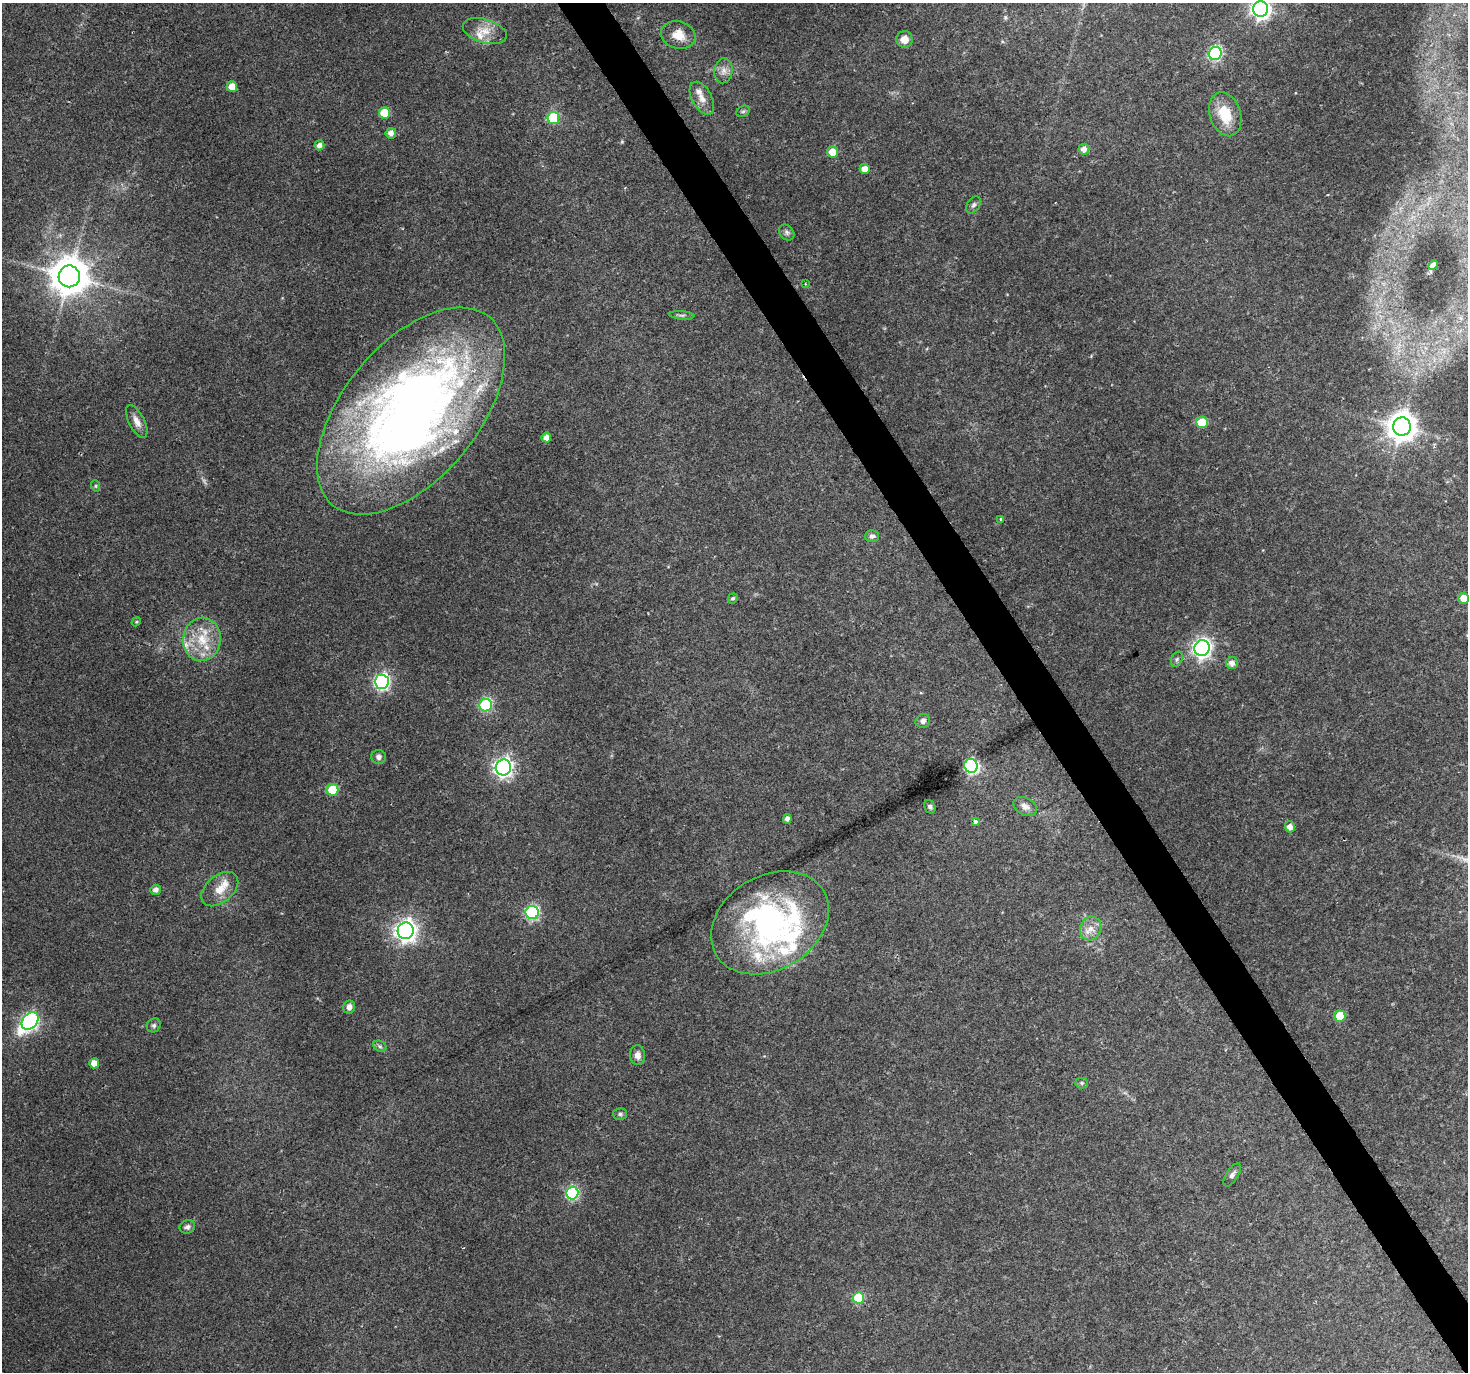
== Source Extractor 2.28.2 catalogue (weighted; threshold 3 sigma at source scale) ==
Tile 6 of 4 x 4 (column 2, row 2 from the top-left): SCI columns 1467-2932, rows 2857-4226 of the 5868 x 5773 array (HDU 1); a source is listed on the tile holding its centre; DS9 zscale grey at full resolution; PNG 1470 x 1374 px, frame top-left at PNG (2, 3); each listed source drawn as its Kron ellipse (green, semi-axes under 4 px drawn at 4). Shown black and unused: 3% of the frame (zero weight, under 2 of 3 exposures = <1% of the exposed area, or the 3 px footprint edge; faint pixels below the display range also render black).
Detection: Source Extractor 2.28.2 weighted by HDU 2 'WHT'; one run over the whole footprint, this tile lists its part. Background 0.0676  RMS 0.0065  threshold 0.0292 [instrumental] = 3 sigma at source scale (4.5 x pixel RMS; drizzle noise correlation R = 1.50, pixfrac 1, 0.0396/0.0396 arcsec/px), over >= 5 px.
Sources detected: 79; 1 too faint to see at this stretch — neither listed nor drawn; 9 inside a brighter listed object's ellipse — not listed separately; the other 69 listed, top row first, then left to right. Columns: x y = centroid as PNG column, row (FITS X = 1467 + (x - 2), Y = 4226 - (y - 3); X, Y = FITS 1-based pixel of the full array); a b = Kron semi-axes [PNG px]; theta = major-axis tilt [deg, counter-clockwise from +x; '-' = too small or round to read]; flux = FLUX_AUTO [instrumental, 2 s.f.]
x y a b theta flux
1261 9 8 7 - 290
485 31 23 11 -17 9.8
678 35 17 13 -17 10
904 39 8 8 - 6.1
1215 53 7 6 - 94
723 71 12 9 84 4.2
232 87 5 5 - 7
702 98 18 10 -61 5.8
743 111 7 5 29 1.2
384 113 5 5 - 16
1225 114 23 15 -72 18
553 118 6 6 - 37
391 133 5 5 - 3.7
319 145 5 5 - 3.1
1084 149 5 5 - 4
833 152 5 5 - 11
865 169 5 5 - 5.4
973 205 9 6 57 1.9
787 232 9 7 -47 1.8
1433 265 5 4 - 2
69 276 11 11 - 1700
805 284 3 2 - 0.51
682 315 12 3 -5 1.5
411 411 122 67 50 610
137 421 18 8 -63 5.3
1202 422 6 5 - 20
1402 427 9 9 - 950
546 437 5 5 - 4.4
96 486 5 3 - 0.81
1001 519 3 3 - 2
872 536 7 6 - 2.3
733 598 5 4 - 1.4
1464 598 5 5 - 7.6
136 622 5 3 - 0.73
202 639 22 19 81 20
1202 648 8 7 - 260
1177 659 8 5 61 1.5
1232 663 6 6 - 3.9
382 682 7 7 - 160
486 705 6 6 - 72
923 721 7 7 - 2.7
379 757 7 7 - 2.6
971 766 7 6 - 140
503 767 8 7 - 250
333 790 6 6 - 25
1025 806 12 8 -29 4.2
930 807 7 5 -64 1.6
787 819 5 4 - 2.7
975 822 4 3 - 11
1290 827 5 5 - 4.5
220 889 21 13 40 11
156 890 5 5 - 3.2
532 913 6 6 - 110
770 923 62 47 31 170
1091 928 12 10 65 5.9
406 931 8 8 - 400
349 1007 6 6 - 3.8
1340 1016 5 5 - 19
30 1021 10 7 49 180
154 1025 7 6 - 1.5
380 1046 7 5 -29 1.5
637 1055 10 7 -85 4.1
94 1063 5 5 - 7
1082 1083 6 5 - 1.2
620 1114 7 6 - 1.4
1232 1175 13 6 58 2.5
572 1193 6 6 - 83
187 1227 8 6 18 2.2
858 1298 6 5 - 33
Isophote crosses this tile's border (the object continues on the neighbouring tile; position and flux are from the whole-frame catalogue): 1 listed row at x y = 1261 9